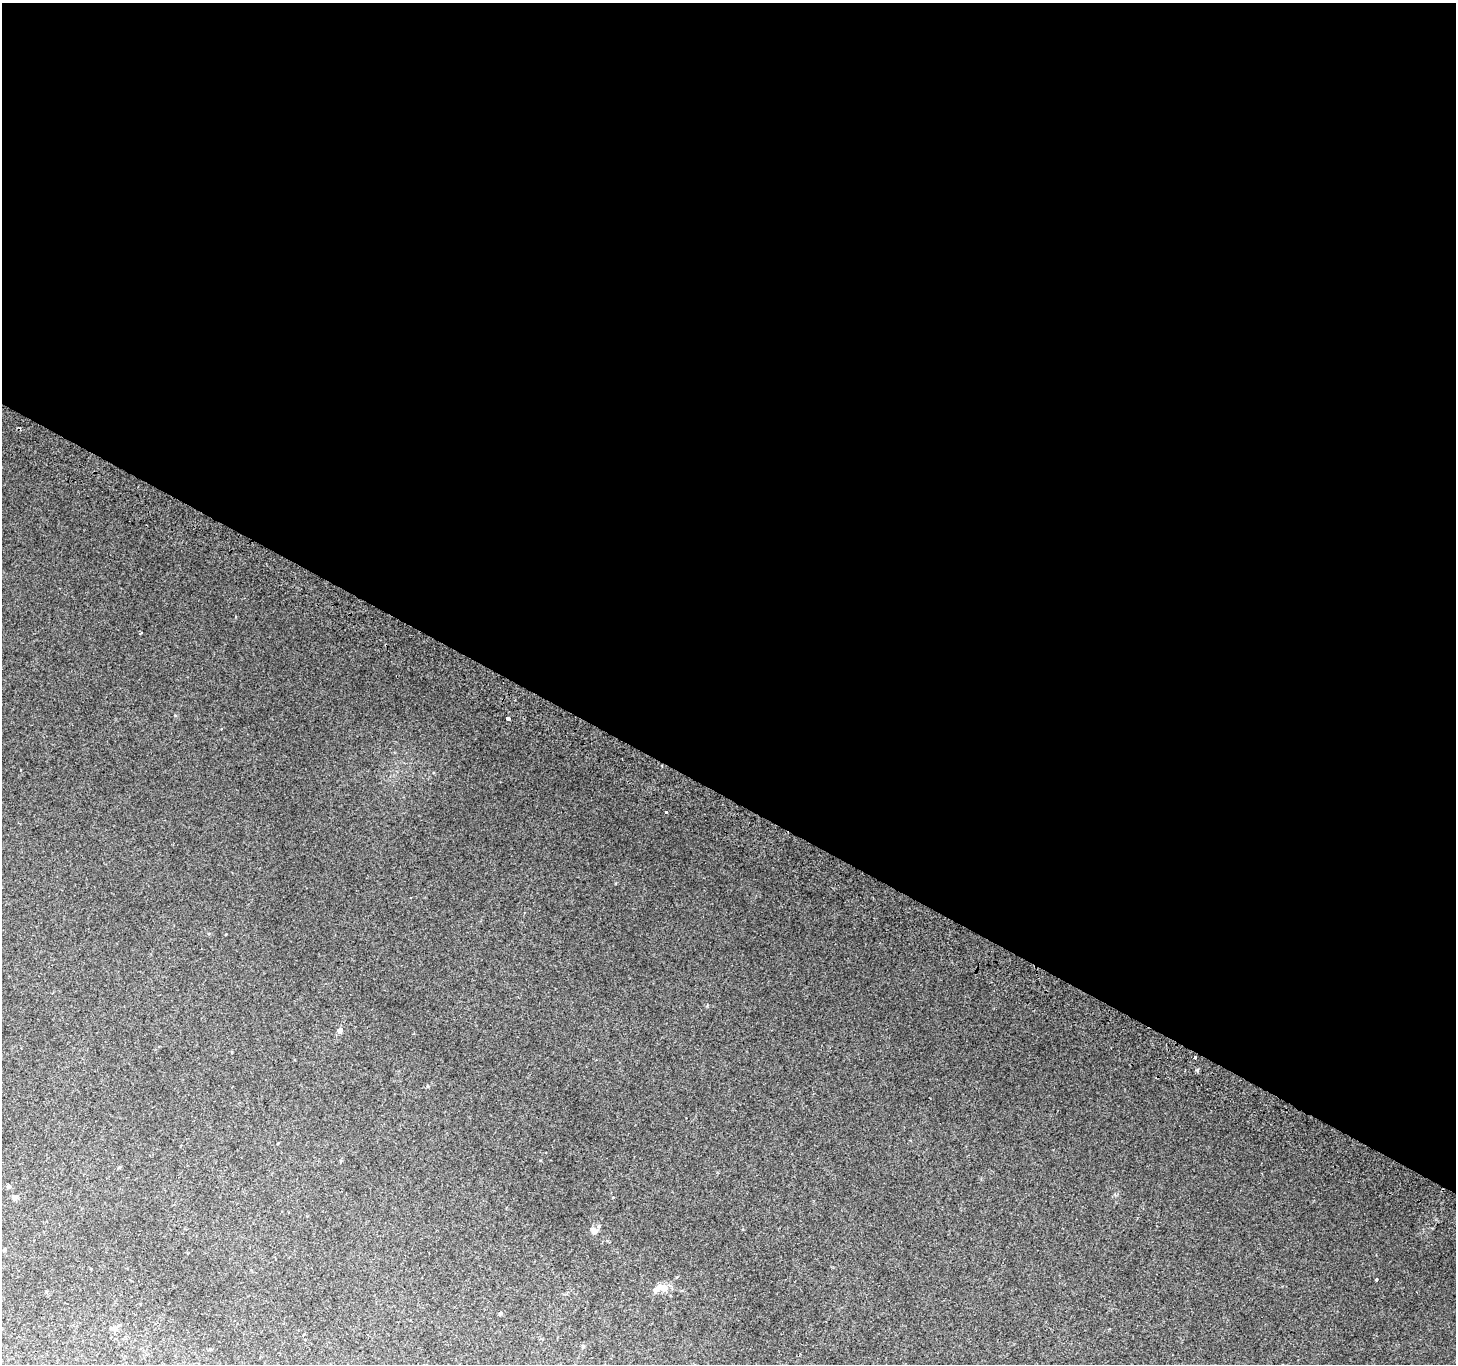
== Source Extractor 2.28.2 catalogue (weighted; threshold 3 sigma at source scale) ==
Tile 3 of 4 x 4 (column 3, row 1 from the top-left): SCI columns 2939-4392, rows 4386-5747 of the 5868 x 5981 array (HDU 1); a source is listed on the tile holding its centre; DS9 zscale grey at full resolution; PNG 1458 x 1366 px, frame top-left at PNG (2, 3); no overlay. Shown black and unused: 58% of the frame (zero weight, under 2 of 3 exposures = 2% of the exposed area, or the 3 px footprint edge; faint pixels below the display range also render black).
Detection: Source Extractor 2.28.2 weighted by HDU 2 'WHT'; one run over the whole footprint, this tile lists its part. Background 0.0659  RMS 0.011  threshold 0.0492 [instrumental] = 3 sigma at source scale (4.5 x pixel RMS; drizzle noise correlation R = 1.50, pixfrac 1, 0.0396/0.0396 arcsec/px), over >= 5 px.
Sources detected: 16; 3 inside a brighter listed object's ellipse — not listed separately; the other 13 listed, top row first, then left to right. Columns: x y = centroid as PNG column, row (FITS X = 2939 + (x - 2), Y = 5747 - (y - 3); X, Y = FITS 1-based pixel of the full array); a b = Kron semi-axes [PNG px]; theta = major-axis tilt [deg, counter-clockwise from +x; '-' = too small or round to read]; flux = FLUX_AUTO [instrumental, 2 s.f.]
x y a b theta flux
141 633 3 2 - 1.1
508 718 3 3 - 24
666 812 3 3 - 1.7
340 1030 5 5 - 5.7
1194 1057 3 3 - 6.6
15 1197 6 6 - 3.4
594 1231 10 7 43 5
5 1249 4 4 - 1.5
1376 1279 3 3 - 3
660 1287 12 8 6 7.4
500 1313 5 4 - 1.7
114 1328 7 6 - 3.8
583 1346 5 4 - 1.3
Unlisted compact peaks at least as high as the median listed source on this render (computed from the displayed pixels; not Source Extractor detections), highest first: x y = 1196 1070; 707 1006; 175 715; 428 1086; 613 1197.